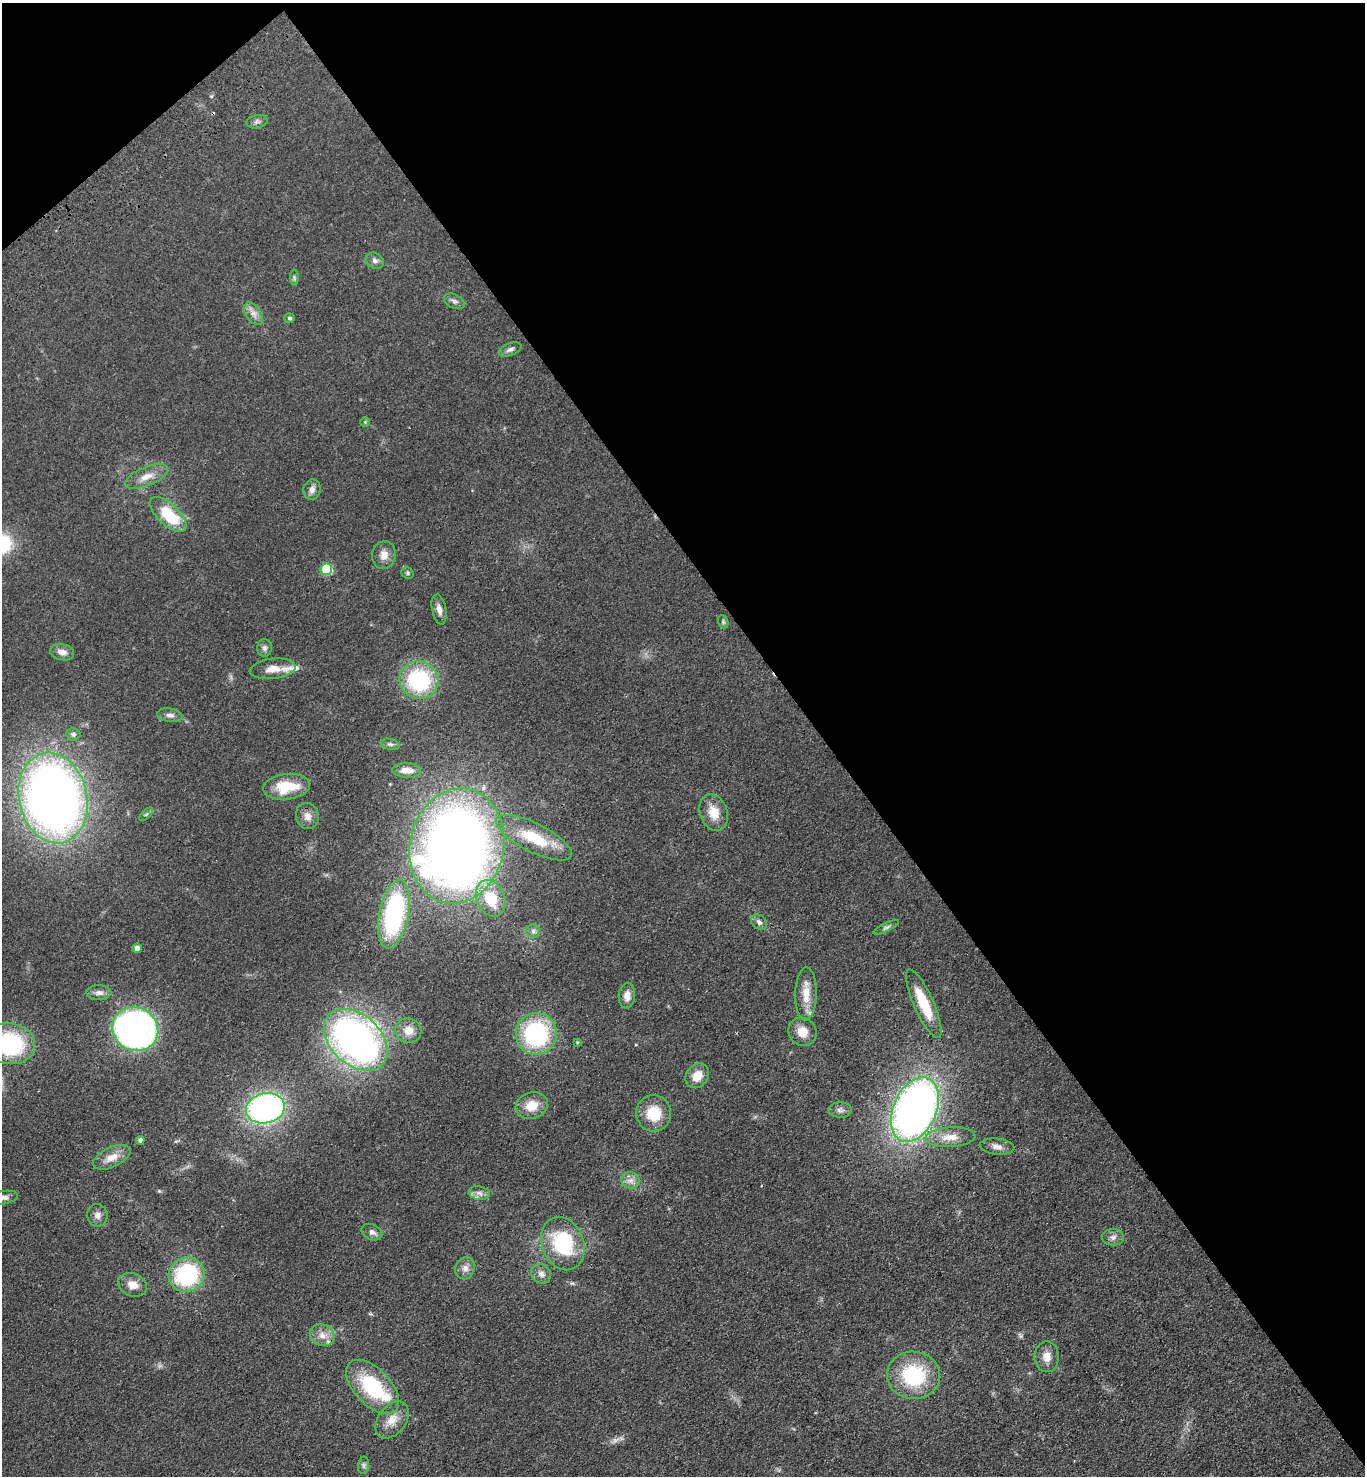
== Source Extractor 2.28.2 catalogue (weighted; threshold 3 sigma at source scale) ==
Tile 3 of 4 x 4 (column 3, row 1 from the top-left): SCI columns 3098-4460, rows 4519-5992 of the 6056 x 6087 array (HDU 1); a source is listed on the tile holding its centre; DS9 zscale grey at full resolution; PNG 1367 x 1478 px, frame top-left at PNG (2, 3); each listed source drawn as its Kron ellipse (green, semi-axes under 4 px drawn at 4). Shown black and unused: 41% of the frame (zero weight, under 3 of 4 exposures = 6% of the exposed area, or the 3 px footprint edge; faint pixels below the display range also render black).
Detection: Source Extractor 2.28.2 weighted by HDU 2 'WHT'; one run over the whole footprint, this tile lists its part. Background 0.072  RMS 0.0064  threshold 0.0287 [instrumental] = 3 sigma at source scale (4.5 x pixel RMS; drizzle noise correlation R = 1.50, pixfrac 1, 0.05/0.05 arcsec/px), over >= 5 px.
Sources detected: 79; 1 too faint to see at this stretch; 1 cosmic-ray / hot-pixel residue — neither listed nor drawn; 2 inside a brighter listed object's ellipse — not listed separately; the other 75 listed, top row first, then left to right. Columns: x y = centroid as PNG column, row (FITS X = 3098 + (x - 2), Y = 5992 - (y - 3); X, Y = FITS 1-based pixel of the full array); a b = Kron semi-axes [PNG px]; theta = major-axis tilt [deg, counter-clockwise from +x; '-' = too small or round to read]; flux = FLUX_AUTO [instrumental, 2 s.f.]
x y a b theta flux
257 122 10 6 12 2
375 261 9 7 -30 2.7
294 277 8 4 -90 1.1
454 301 11 7 -27 2.2
254 314 12 7 -55 4
290 318 5 5 - 1.4
510 349 12 6 21 2.3
365 422 5 4 - 0.8
147 476 23 9 22 8
312 490 10 8 75 3.2
168 515 23 10 -44 30
384 555 14 12 81 5.8
326 569 6 5 - 42
407 573 6 5 - 1.1
439 609 15 7 -78 3.8
723 622 7 5 -70 1.1
264 648 9 7 -89 2.2
62 652 12 8 -14 4.4
273 669 23 10 6 7.6
419 680 20 18 -23 58
170 715 13 6 -9 2.8
73 734 7 6 - 1.6
390 744 10 5 -13 1.7
407 770 14 7 -2 6.2
287 787 23 13 6 22
53 798 46 34 -77 540
714 812 19 13 -70 11
146 814 8 3 45 1
307 816 13 11 -72 5
534 838 42 14 -27 26
457 846 58 47 77 690
491 898 19 14 -66 24
394 914 35 14 79 92
759 922 9 6 -44 2.2
886 927 14 4 25 1.9
533 931 7 7 - 2.1
137 948 5 4 - 4.4
99 993 12 7 1 3.3
806 994 27 10 89 11
627 996 13 8 85 4.7
924 1004 37 10 -66 24
135 1029 23 21 -34 310
408 1031 13 12 - 7.3
802 1032 15 13 -46 8.3
536 1034 21 20 - 73
356 1040 36 25 -43 280
577 1042 4 3 - 0.69
10 1044 25 20 -10 68
697 1076 13 10 51 8.9
532 1106 16 13 18 10
265 1108 20 15 13 170
840 1110 11 7 -1 2.8
915 1110 34 21 66 380
654 1113 18 17 - 17
950 1137 25 10 3 8.8
140 1140 4 4 - 2.4
997 1147 17 8 -7 4.1
112 1157 20 10 25 7.8
631 1180 9 8 - 3.6
479 1193 11 6 -10 3.1
3 1198 14 6 10 3.1
97 1215 11 10 - 3.6
372 1232 11 7 -25 3.2
1113 1237 11 8 -2 3.1
563 1244 27 21 -68 49
465 1268 11 9 67 4.1
541 1274 10 9 - 3.4
187 1275 18 17 - 64
133 1285 15 11 -21 7.3
322 1335 12 10 -22 6
1047 1357 15 12 -90 6.7
913 1375 26 23 -8 47
372 1387 33 18 -46 48
392 1420 20 14 53 9.1
364 1465 9 5 85 1.5
Isophote crosses this tile's border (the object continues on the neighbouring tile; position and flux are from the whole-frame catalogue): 2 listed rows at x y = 10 1044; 3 1198